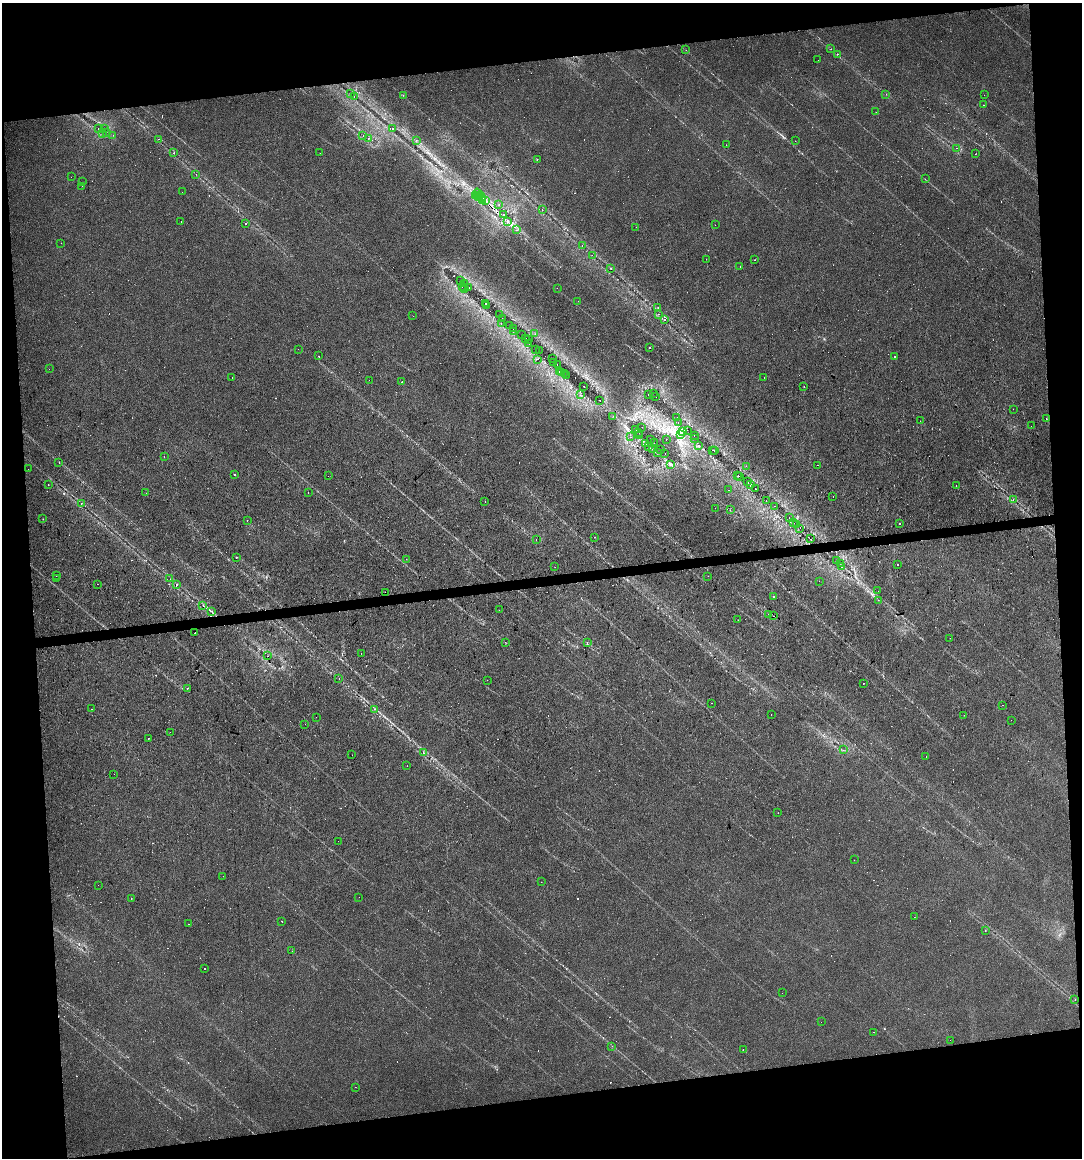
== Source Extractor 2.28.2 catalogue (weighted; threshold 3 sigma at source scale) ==
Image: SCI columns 9-4326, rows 1-4622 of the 4377 x 4622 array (HDU 1 of 3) = the unmasked area's bounding box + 8 px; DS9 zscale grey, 4 x 4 block average (1 PNG px = mean of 4 x 4 image px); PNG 1084 x 1160 px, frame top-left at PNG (2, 3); each listed source drawn as its Kron ellipse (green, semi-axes under 4 px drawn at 4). Shown black and unused: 16% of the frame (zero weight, under 2 of 3 exposures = <1% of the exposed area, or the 3 px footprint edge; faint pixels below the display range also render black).
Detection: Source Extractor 2.28.2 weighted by HDU 2 'WHT'. Background 0.0146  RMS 0.0062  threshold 0.0277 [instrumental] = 3 sigma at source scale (4.5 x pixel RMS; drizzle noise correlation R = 1.50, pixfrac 1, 0.0396/0.0396 arcsec/px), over >= 5 px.
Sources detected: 431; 2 too faint to see at this stretch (4 x 4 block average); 182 cosmic-ray / hot-pixel residue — neither listed nor drawn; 3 coinciding with a brighter row at this scale — not listed separately; the other 244 listed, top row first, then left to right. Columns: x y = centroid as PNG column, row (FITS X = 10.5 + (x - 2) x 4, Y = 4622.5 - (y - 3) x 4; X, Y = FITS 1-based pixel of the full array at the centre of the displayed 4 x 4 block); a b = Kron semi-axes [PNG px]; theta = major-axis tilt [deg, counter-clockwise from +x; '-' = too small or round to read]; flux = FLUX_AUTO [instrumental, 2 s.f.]
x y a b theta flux
831 49 2 2 - 1.2
686 50 2 2 - 0.52
837 54 2 2 - 1.8
818 60 2 2 - 0.48
351 94 2 2 - 4.4
886 94 2 2 - 1.5
403 95 2 2 - 0.74
984 95 2 2 - 0.78
354 96 2 2 - 17
983 105 2 2 - 2.1
876 112 2 2 - 0.9
105 128 2 2 - 14
392 128 2 2 - 12
98 129 2 2 - 6.2
106 132 2 2 - 4.1
103 134 2 2 - 0.97
113 135 2 2 - 0.55
363 135 2 2 - 11
159 139 2 2 - 2.6
368 139 2 2 - 12
416 140 2 2 - 1.4
795 141 2 2 - 0.81
726 145 2 2 - 0.52
956 148 2 2 - 0.88
173 153 2 2 - 1.4
320 153 2 2 - 1
975 154 2 2 - 1.2
537 159 2 2 - 12
196 174 2 2 - 0.84
71 177 2 2 - 0.92
925 179 2 2 - 0.55
83 182 2 2 - 0.64
82 186 2 2 - 1
182 192 2 2 - 0.9
475 195 2 2 - 27
478 195 6 3 -75 9.9
477 197 2 2 - 11
481 197 5 2 - 7.2
483 200 2 2 - 1.6
485 200 3 2 - 4.1
499 205 2 2 - 1.9
542 210 2 2 - 12
503 215 2 2 - 3.3
507 221 2 2 - 6.4
181 222 2 2 - 5.4
245 224 2 2 - 15
715 225 2 2 - 7
636 227 2 2 - 0.95
517 230 2 2 - 1.2
61 243 2 2 - 1.2
582 245 2 2 - 8.3
592 255 2 2 - 1.1
706 259 2 2 - 0.83
755 260 2 2 - 4.7
740 267 2 2 - 2.4
611 269 2 2 - 1
460 280 2 2 - 1.2
464 284 2 2 - 0.85
462 287 2 2 - 1.4
464 288 2 2 - 0.74
469 288 2 2 - 1.3
557 288 2 2 - 0.57
578 301 2 2 - 1.1
485 304 2 2 - 120
487 306 2 2 - 3.5
658 308 2 2 - 2.1
499 314 2 2 - 8.8
658 314 2 2 - 2.5
413 316 2 2 - 0.36
502 319 2 2 - 16
664 319 2 2 - 13
501 323 2 2 - 0.86
509 325 2 2 - 6.2
513 328 2 2 - 1.3
513 331 2 2 - 1.7
535 334 2 2 - 1
521 335 2 2 - 16
526 339 2 2 - 12
528 339 2 2 - 8.8
529 344 2 2 - 4
650 348 2 2 - 4.4
298 349 2 2 - 3.1
536 349 2 2 - 1.4
539 350 2 2 - 3.3
319 356 2 2 - 33
894 356 2 2 - 6.9
552 358 2 2 - 2.2
537 359 2 2 - 1.1
554 363 2 2 - 0.75
557 365 2 2 - 30
49 369 2 2 - 0.98
559 372 2 2 - 0.85
562 372 2 2 - 1
564 374 2 2 - 2.1
566 375 2 2 - 1.5
764 377 2 2 - 5.5
232 378 2 2 - 1.1
369 380 2 2 - 1.1
402 382 2 2 - 24
584 386 2 2 - 140
804 387 2 2 - 6.7
653 393 2 2 - 0.86
648 394 2 2 - 1.7
580 395 2 2 - 0.58
655 397 2 2 - 2.5
600 400 2 2 - 9.2
1013 409 2 2 - 1.4
613 417 2 2 - 0.59
677 418 2 2 - 9.4
1046 419 2 2 - 1.9
920 421 2 2 - 0.69
678 422 2 2 - 0.7
1031 426 2 2 - 1.1
642 427 2 2 - 1
636 430 2 2 - 5.4
687 430 2 2 - 0.87
683 431 3 2 - 3.9
639 432 2 2 - 1.4
680 434 4 2 - 3.1
694 435 2 2 - 22
640 436 2 2 - 0.65
631 437 2 2 - 0.45
651 439 2 2 - 170
666 439 2 2 - 1.3
695 439 2 2 - 1.1
646 443 2 2 - 2.5
654 443 2 2 - 17
648 446 2 2 - 2.2
698 446 2 2 - 2.1
653 449 2 2 - 1.4
660 450 2 2 - 5.5
712 450 2 2 - 6.4
715 451 2 2 - 1.4
657 453 2 2 - 2.3
665 454 2 2 - 1.8
164 457 2 2 - 16
59 463 2 2 - 2.4
670 464 2 2 - 2.4
818 465 2 2 - 1
746 466 2 2 - 2.2
28 469 2 2 - 1
235 475 2 2 - 1.9
328 476 2 2 - 0.47
738 476 2 2 - 1.4
740 476 2 2 - 5.4
747 482 2 2 - 100
48 484 2 2 - 1.6
750 485 2 2 - 67
956 485 2 2 - 12
755 489 2 2 - 3.6
729 490 2 2 - 1
308 492 2 2 - 0.74
146 493 2 2 - 1.9
833 496 2 2 - 1.6
1013 500 2 2 - 9.7
485 501 2 2 - 0.75
766 501 2 2 - 1.9
81 504 2 2 - 1.7
774 506 2 2 - 33
715 508 2 2 - 1.3
730 510 2 2 - 0.74
789 518 2 2 - 4.3
43 519 2 2 - 3.5
247 520 2 2 - 6.4
793 523 2 2 - 8
796 524 2 2 - 3.8
900 524 2 2 - 4.8
800 528 2 2 - 19
595 537 2 2 - 0.89
536 539 2 2 - 0.79
811 539 2 2 - 25
236 557 2 2 - 2.5
406 559 2 2 - 0.79
837 561 2 2 - 10
841 563 2 2 - 1.1
897 564 2 2 - 2.4
841 566 2 2 - 55
555 567 2 2 - 0.51
56 576 2 2 - 1.1
708 576 2 2 - 7.6
56 578 2 2 - 3.7
170 579 2 2 - 0.57
819 581 2 2 - 0.69
97 584 2 2 - 1.7
176 585 2 2 - 6.6
878 591 2 2 - 1.7
385 592 2 2 - 3.6
774 596 2 2 - 2.6
878 600 2 2 - 0.64
203 606 2 2 - 1.4
499 610 2 2 - 0.77
212 612 2 2 - 1.5
768 614 2 2 - 0.47
773 616 2 2 - 2.7
738 620 2 2 - 1.1
195 633 2 2 - 7.8
950 638 2 2 - 2.6
505 642 2 2 - 0.89
587 642 2 2 - 1.8
361 653 2 2 - 1.7
268 656 2 2 - 0.87
339 678 2 2 - 1.1
487 680 2 2 - 1.2
863 683 2 2 - 3.1
187 688 2 2 - 1.5
712 703 2 2 - 1.2
1003 705 2 2 - 4.7
92 709 2 2 - 2.2
374 709 2 2 - 1.4
771 715 2 2 - 2.9
964 715 2 2 - 0.91
316 717 2 2 - 1.8
1011 720 2 2 - 2.7
305 724 2 2 - 1.1
170 732 2 2 - 0.68
148 739 2 2 - 4.6
843 750 2 2 - 0.75
423 753 2 2 - 1.7
352 755 2 2 - 0.66
926 756 2 2 - 0.71
407 766 2 2 - 1.6
114 774 2 2 - 1.9
778 813 2 2 - 1.1
338 841 2 2 - 1.6
854 860 2 2 - 0.72
223 876 2 2 - 3
541 882 2 2 - 0.84
98 885 2 2 - 4.5
359 897 2 2 - 0.87
131 898 2 2 - 1.8
914 917 2 2 - 4.8
282 921 2 2 - 3.5
188 924 2 2 - 2.4
985 930 2 2 - 5
292 951 2 2 - 0.48
205 969 2 2 - 2.4
782 993 2 2 - 0.53
1075 999 2 2 - 0.77
821 1022 2 2 - 0.43
874 1032 2 2 - 3.8
950 1040 2 2 - 0.62
612 1046 2 2 - 0.5
743 1049 2 2 - 13
355 1087 2 2 - 0.72
Overlapping masked pixels (flux is a lower limit): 6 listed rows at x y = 478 195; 477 197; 481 197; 483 200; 485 200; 507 221
Diffuse or blended objects may show on this block-average render without a row.